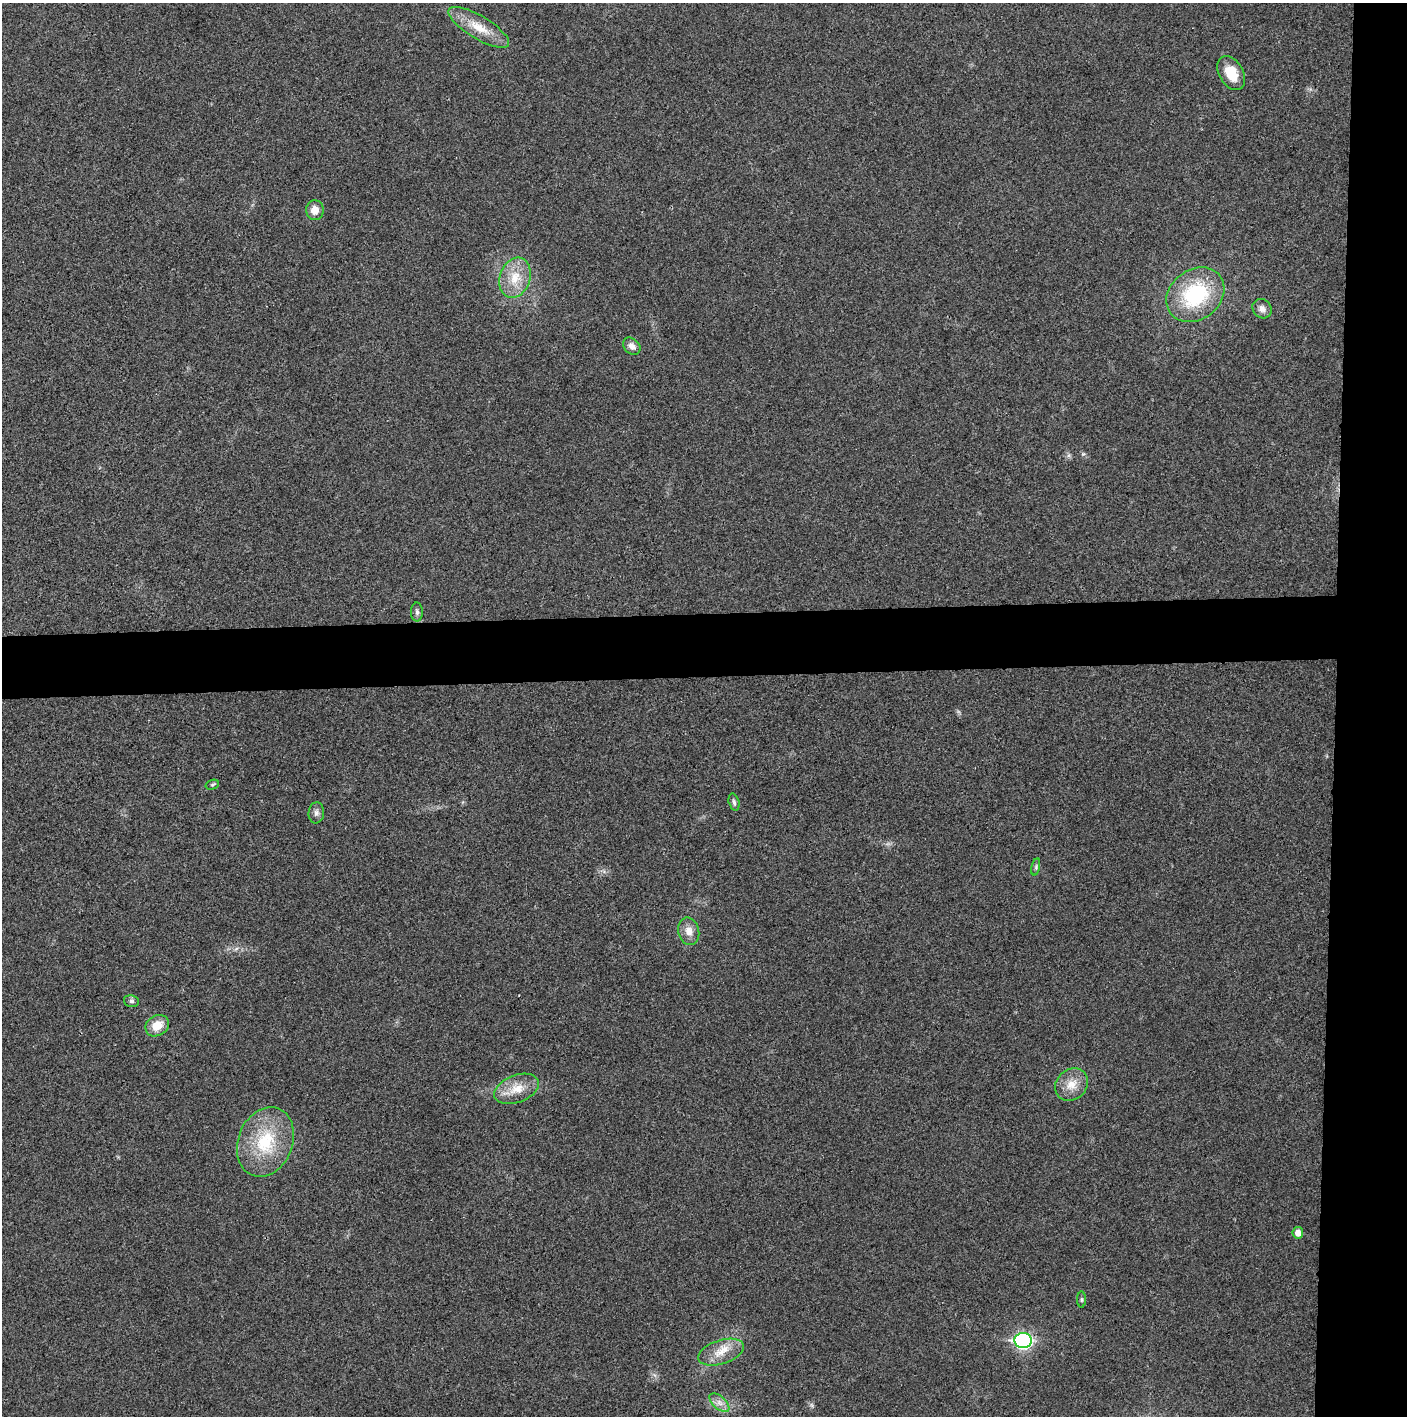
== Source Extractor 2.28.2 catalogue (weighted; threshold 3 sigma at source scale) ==
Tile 6 of 3 x 3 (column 3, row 2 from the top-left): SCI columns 2813-4217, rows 1415-2828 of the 4221 x 4243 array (HDU 1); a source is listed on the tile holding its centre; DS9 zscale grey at full resolution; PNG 1409 x 1418 px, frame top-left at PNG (2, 3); each listed source drawn as its Kron ellipse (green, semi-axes under 4 px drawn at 4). Shown black and unused: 9% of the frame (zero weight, under 3 of 4 exposures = <1% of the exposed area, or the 3 px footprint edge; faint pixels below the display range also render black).
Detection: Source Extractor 2.28.2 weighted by HDU 2 'WHT'; one run over the whole footprint, this tile lists its part. Background 0.0253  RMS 0.0059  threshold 0.0267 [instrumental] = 3 sigma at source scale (4.5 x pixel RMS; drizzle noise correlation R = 1.50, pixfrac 1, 0.05/0.05 arcsec/px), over >= 5 px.
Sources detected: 23; all 23 listed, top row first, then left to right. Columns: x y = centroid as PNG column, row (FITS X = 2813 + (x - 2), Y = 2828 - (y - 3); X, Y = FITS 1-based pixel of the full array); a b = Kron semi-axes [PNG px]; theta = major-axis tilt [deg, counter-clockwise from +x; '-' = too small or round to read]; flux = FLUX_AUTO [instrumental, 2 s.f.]
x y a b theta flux
479 27 35 11 -31 13
1231 73 18 12 -60 12
315 210 10 9 - 4.9
515 278 20 15 72 14
1195 295 31 25 37 50
1262 309 10 9 - 3.3
632 346 10 7 -44 3.3
417 612 9 6 -90 1.6
212 785 7 4 18 1.1
734 802 9 5 -74 1.6
316 813 10 7 84 2.3
1036 867 9 3 78 1
689 931 14 10 -77 5.3
131 1001 8 5 -14 1.4
157 1026 12 10 31 9.4
1072 1085 17 15 42 9.1
517 1089 23 13 21 11
265 1142 36 27 68 35
1298 1233 6 5 - 4.5
1082 1300 8 4 -90 1
1023 1341 8 7 - 140
721 1352 24 12 18 10
719 1403 12 6 -42 3.6